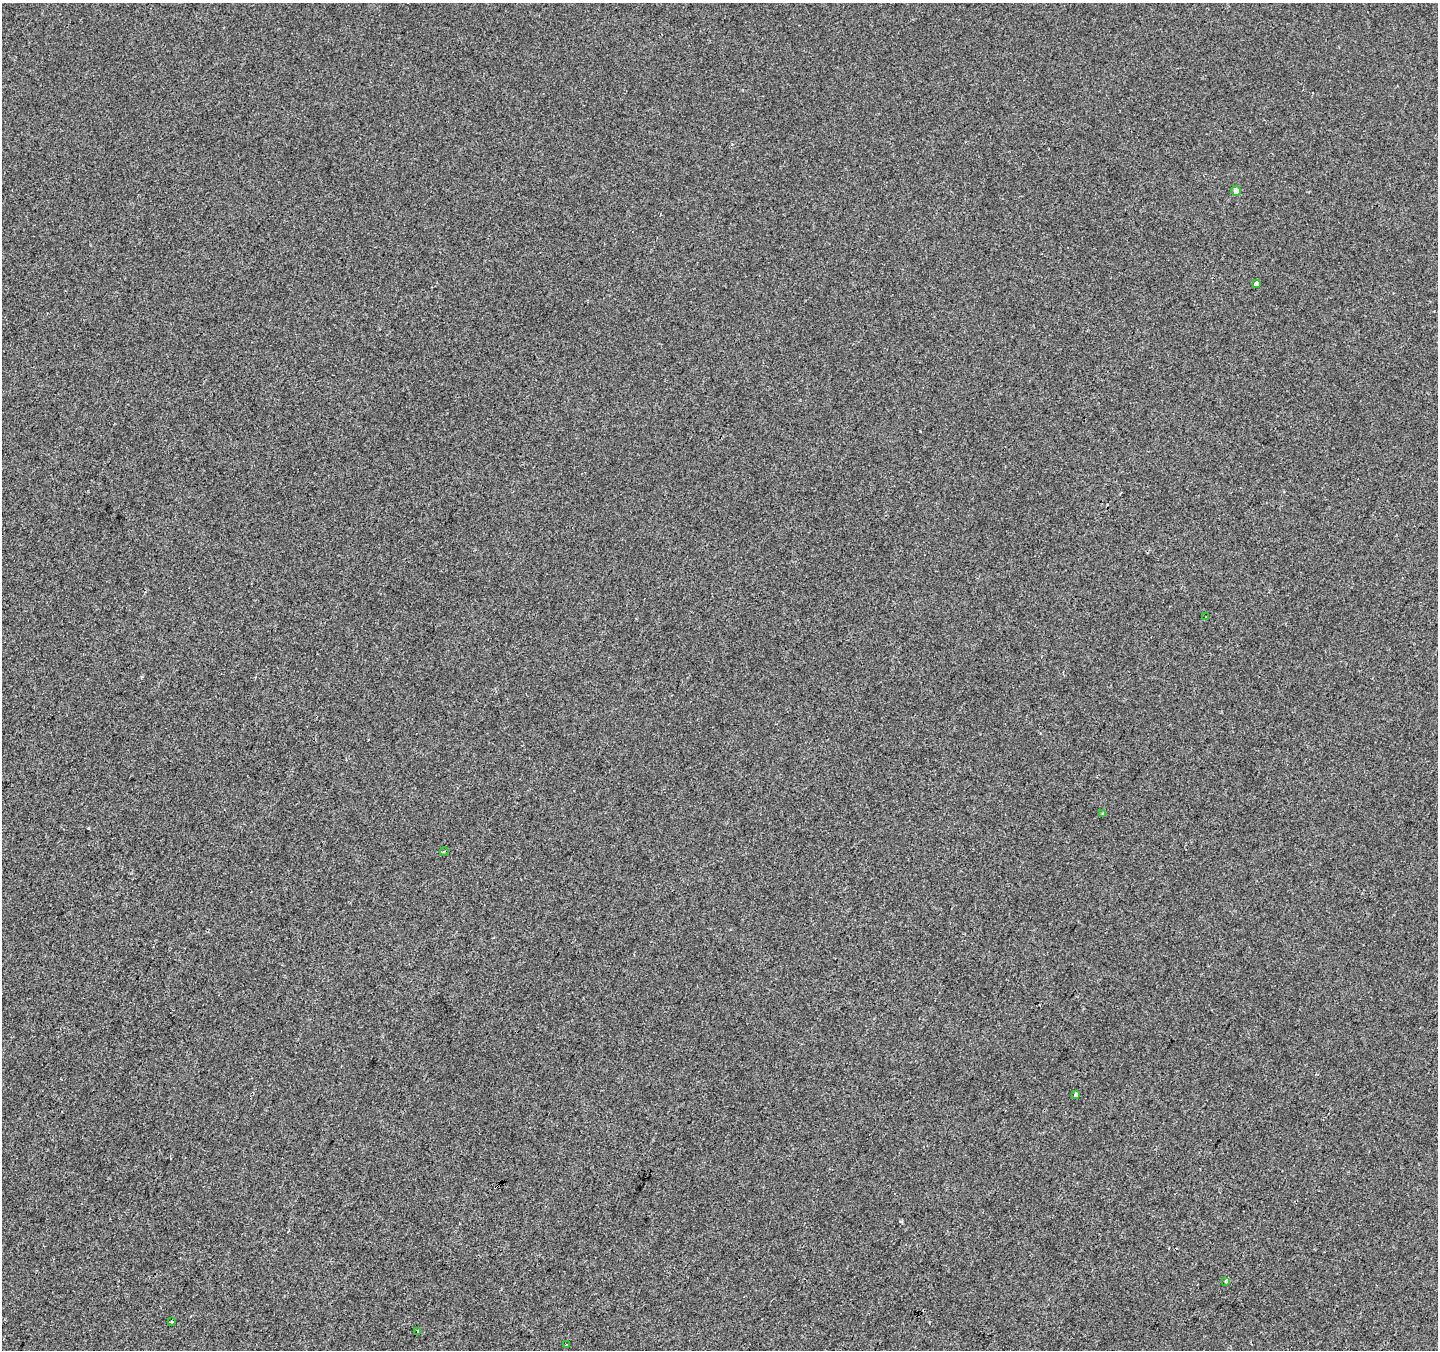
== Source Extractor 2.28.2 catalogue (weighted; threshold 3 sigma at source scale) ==
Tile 7 of 4 x 4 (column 3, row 2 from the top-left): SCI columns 2880-4315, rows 2959-4306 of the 5752 x 5851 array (HDU 1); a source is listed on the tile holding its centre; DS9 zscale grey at full resolution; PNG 1440 x 1352 px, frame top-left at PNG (2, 3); each listed source drawn as its Kron ellipse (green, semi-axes under 4 px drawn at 4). Shown black and unused: <1% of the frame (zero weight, under 2 of 3 exposures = <1% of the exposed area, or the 3 px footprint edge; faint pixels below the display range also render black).
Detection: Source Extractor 2.28.2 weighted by HDU 2 'WHT'; one run over the whole footprint, this tile lists its part. Background -3.62e-04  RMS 0.0045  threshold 0.0203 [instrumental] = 3 sigma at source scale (4.5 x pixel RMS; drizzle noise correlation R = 1.50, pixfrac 1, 0.0396/0.0396 arcsec/px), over >= 5 px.
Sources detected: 11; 1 cosmic-ray / hot-pixel residue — neither listed nor drawn; the other 10 listed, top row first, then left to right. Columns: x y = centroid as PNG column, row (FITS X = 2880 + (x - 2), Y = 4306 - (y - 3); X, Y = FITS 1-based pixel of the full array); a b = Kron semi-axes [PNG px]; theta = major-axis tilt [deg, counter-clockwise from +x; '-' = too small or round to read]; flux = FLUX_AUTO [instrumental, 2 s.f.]
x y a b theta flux
1236 191 5 4 - 2.7
1257 284 4 3 - 1.7
1206 617 4 3 - 0.45
1103 814 3 3 - 1.6
444 851 4 3 - 0.4
1076 1094 3 3 - 2.3
1226 1281 4 3 - 1.1
172 1322 3 2 - 0.34
418 1331 3 3 - 0.58
566 1345 3 3 - 0.55